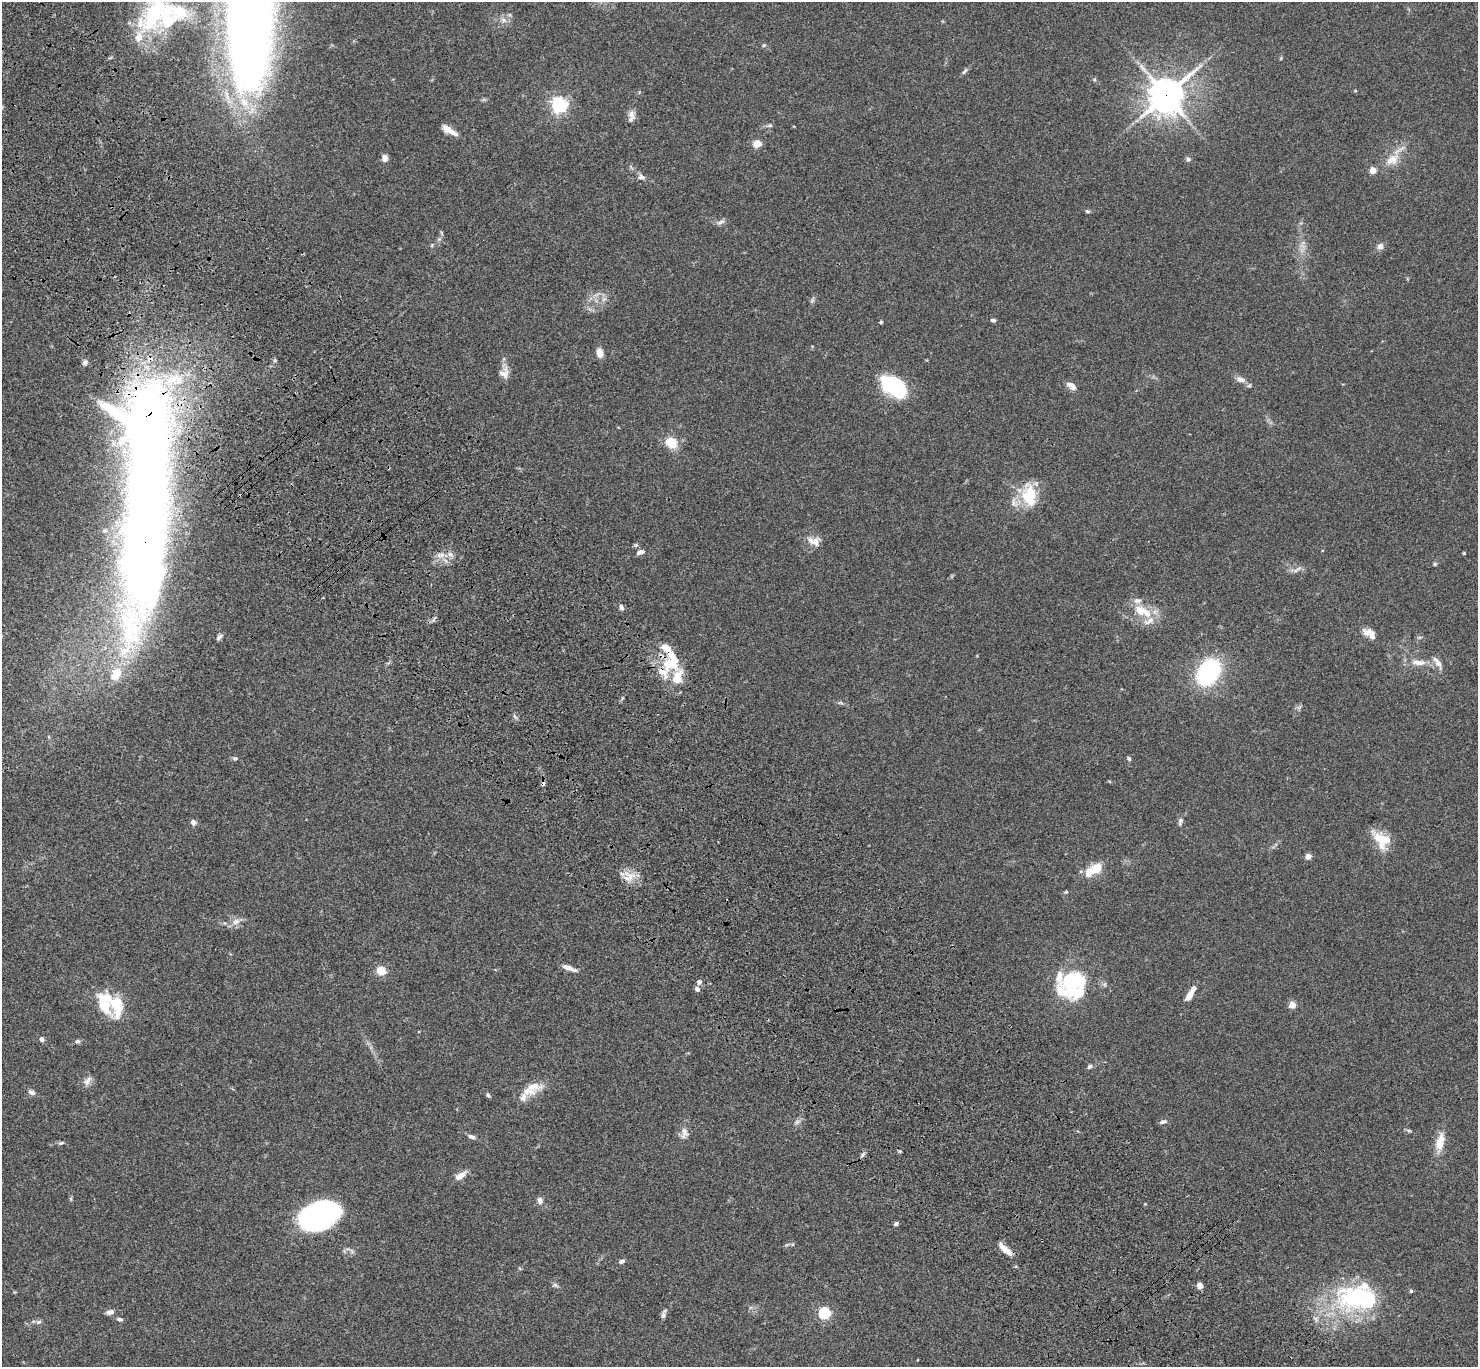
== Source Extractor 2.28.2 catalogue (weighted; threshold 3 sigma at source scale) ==
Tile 11 of 4 x 4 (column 3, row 3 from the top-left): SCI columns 3057-4532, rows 1750-3114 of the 6108 x 6089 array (HDU 1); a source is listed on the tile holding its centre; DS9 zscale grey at full resolution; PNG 1480 x 1369 px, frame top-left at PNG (2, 2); no overlay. Shown black and unused: <1% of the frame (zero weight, under 3 of 4 exposures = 6% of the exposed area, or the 3 px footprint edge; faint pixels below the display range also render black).
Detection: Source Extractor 2.28.2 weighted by HDU 2 'WHT'; one run over the whole footprint, this tile lists its part. Background 0.059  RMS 0.0051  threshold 0.0231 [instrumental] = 3 sigma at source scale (4.5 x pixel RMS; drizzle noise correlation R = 1.50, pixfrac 1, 0.05/0.05 arcsec/px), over >= 5 px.
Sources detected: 139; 1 too faint to see at this stretch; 5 inside a brighter object's white glare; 2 cosmic-ray / hot-pixel residue — not listed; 25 inside a brighter listed object's ellipse — not listed separately; the other 106 listed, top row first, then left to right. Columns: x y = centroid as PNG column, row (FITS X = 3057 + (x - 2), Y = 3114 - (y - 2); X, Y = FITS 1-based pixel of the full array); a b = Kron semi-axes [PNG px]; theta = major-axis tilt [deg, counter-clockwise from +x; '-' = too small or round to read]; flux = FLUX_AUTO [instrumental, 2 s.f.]
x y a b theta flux
250 9 142 37 -88 990
154 14 60 25 68 43
504 20 9 6 -28 1.9
764 45 5 5 - 0.8
964 71 9 5 53 1.2
1094 79 6 3 82 0.6
1166 95 12 11 - 1000
559 105 6 6 - 170
632 114 15 9 -70 2.8
770 125 7 5 0 1
447 129 8 6 -31 5.5
757 144 10 8 25 4.2
385 158 8 7 - 2.3
1188 159 6 5 - 1.2
1392 160 23 13 35 8.3
641 177 12 7 -7 2
1087 211 7 5 -16 0.83
720 222 13 5 20 1.7
442 233 6 4 -71 0.64
432 245 5 3 - 0.53
1380 246 9 8 - 2
597 295 10 3 21 1.3
604 299 8 6 44 1.7
812 300 8 5 61 1.1
993 320 5 4 - 1.2
881 322 4 4 - 0.82
600 353 11 7 -78 3.6
85 363 8 6 73 1.4
504 373 15 12 82 3.9
1240 379 16 8 -17 3
1071 386 14 7 -36 2.9
895 387 29 17 -36 39
671 443 16 13 -36 8.5
1029 495 27 16 -84 19
147 497 213 42 88 1100
1014 503 15 9 -77 3.7
814 541 19 12 -20 5.1
636 545 6 5 - 0.81
640 552 10 6 17 2
1464 553 3 3 - 0.55
442 555 10 6 26 2.9
1435 564 5 4 - 0.8
1297 569 16 5 31 1.9
621 607 7 5 -74 1.5
1142 611 30 13 -25 12
1370 633 18 9 -36 4.6
219 637 9 5 43 1.5
1420 637 6 4 18 0.7
666 648 17 10 -40 5.8
1419 662 23 8 -1 5.6
662 672 34 20 6 13
1208 672 23 17 57 62
116 674 22 15 61 12
841 703 8 4 0 0.87
1299 707 8 4 36 0.99
235 758 8 4 -8 0.84
1129 759 6 5 - 0.79
1180 821 12 6 76 1.6
193 822 7 6 - 1.8
1382 840 24 14 -47 13
1308 856 4 4 - 6.5
1096 869 15 11 44 8.7
629 876 18 15 8 6.8
1066 892 5 4 - 0.6
236 922 12 8 33 3.3
569 968 18 5 -20 3.5
381 971 10 9 - 6.1
699 982 6 6 - 1.7
1104 984 6 6 - 1
1070 985 30 14 86 25
697 989 6 5 - 1.5
1189 995 10 5 59 5.8
1292 1005 5 4 - 12
117 1006 29 19 -79 18
42 1039 6 5 - 1.4
77 1041 6 6 - 1.1
1090 1066 7 6 - 1.1
87 1081 14 8 49 2.7
533 1086 25 10 2 6.3
32 1092 8 6 -20 2
488 1095 6 4 -53 0.99
523 1097 14 9 68 3
797 1122 7 6 - 1.4
1163 1122 10 5 15 1.5
1409 1130 8 4 -10 0.8
684 1132 15 9 -63 3.4
472 1137 11 5 -16 1.7
1440 1142 22 9 77 8.5
61 1143 9 4 18 0.96
862 1155 11 4 50 1.2
460 1176 17 8 35 3.9
71 1199 6 4 -72 0.64
540 1200 10 8 -85 1.9
318 1215 35 22 22 130
896 1224 5 4 - 1
792 1244 6 4 -17 0.69
1005 1249 20 6 -43 5.3
621 1261 7 5 28 1.4
555 1285 8 5 -27 1.1
1200 1286 6 6 - 2.8
1356 1297 57 34 13 64
110 1312 9 6 11 2.3
824 1313 5 5 - 62
663 1315 9 6 80 1.6
120 1319 8 5 -17 1.2
39 1322 8 6 2 1.2
Overlapping masked pixels (flux is a lower limit): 4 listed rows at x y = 1166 95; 147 497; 666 648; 662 672
Isophote crosses this tile's border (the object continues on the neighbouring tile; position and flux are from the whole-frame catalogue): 2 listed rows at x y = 250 9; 154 14